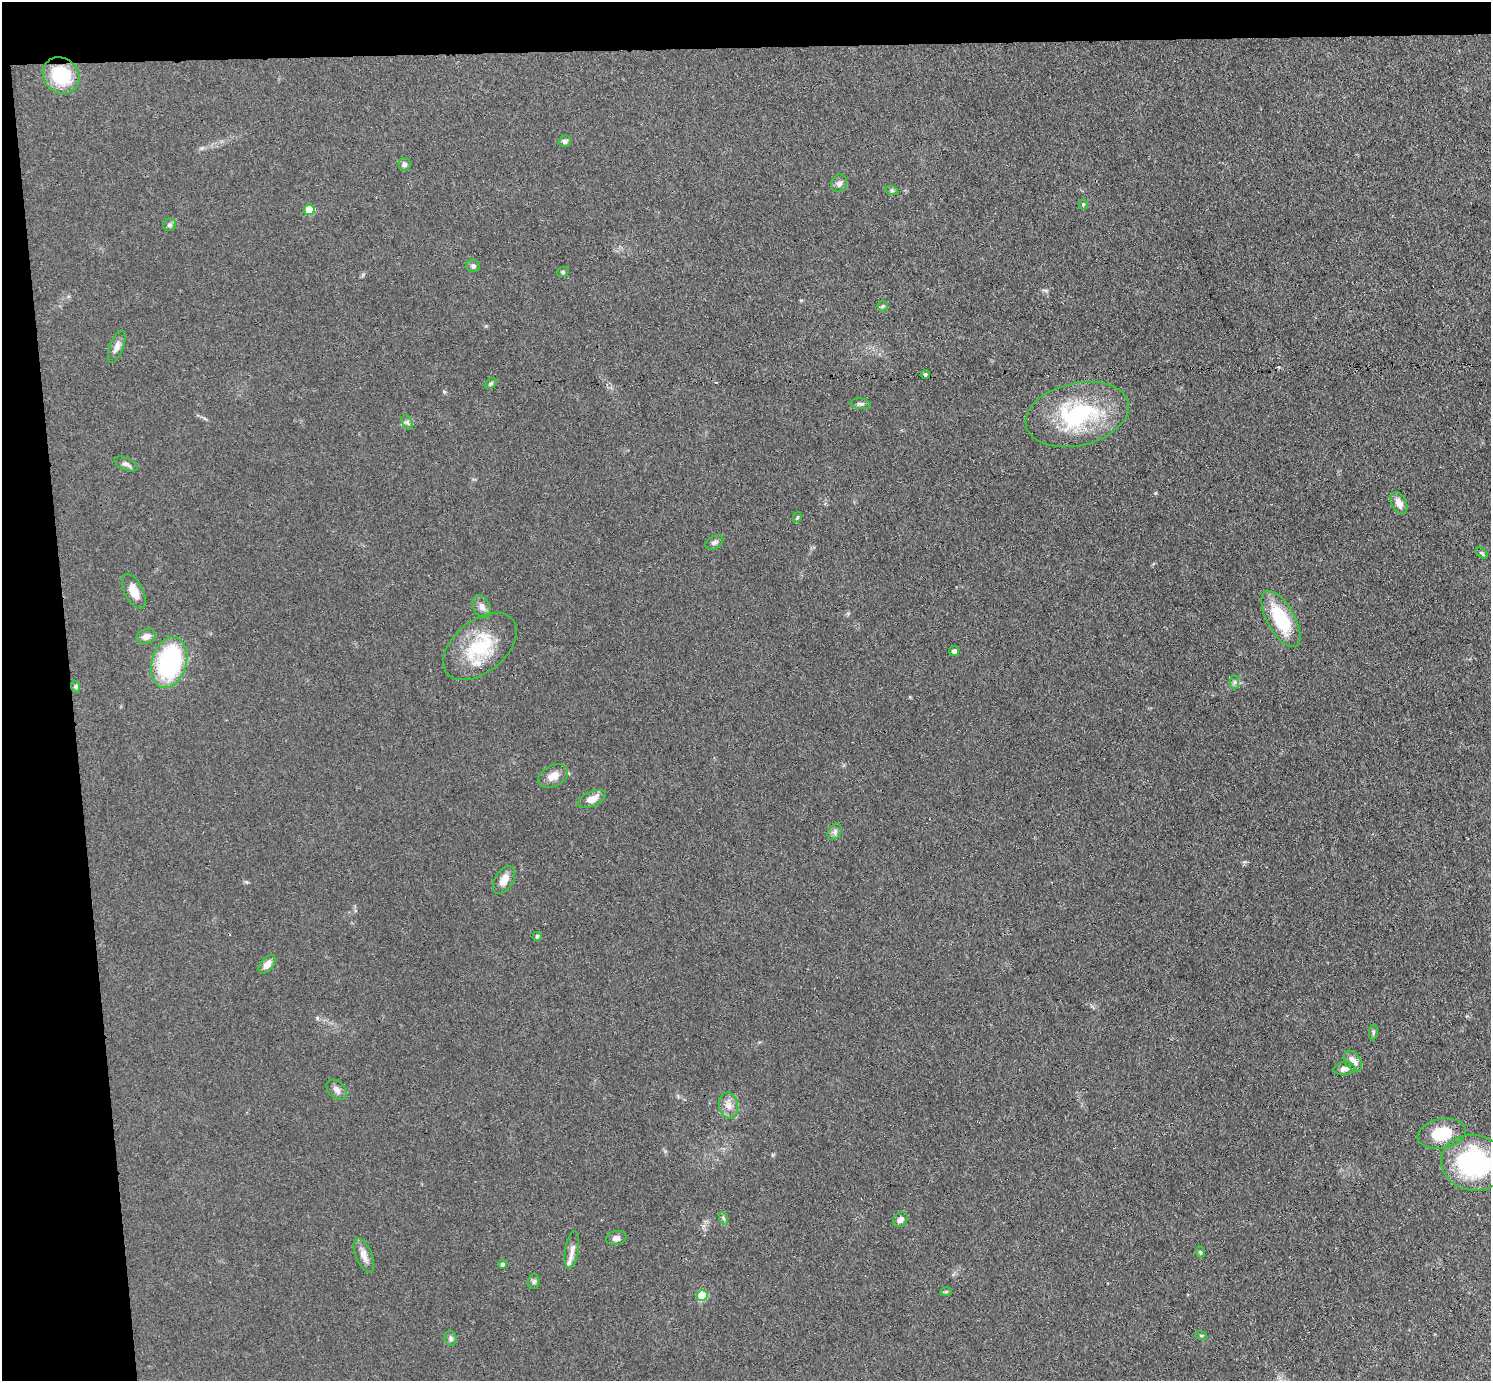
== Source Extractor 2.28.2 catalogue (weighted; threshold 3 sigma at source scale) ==
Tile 1 of 3 x 3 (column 1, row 1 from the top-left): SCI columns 57-1545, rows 2890-4268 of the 4579 x 4505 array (HDU 1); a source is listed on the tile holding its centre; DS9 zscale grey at full resolution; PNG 1493 x 1383 px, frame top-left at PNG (2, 2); each listed source drawn as its Kron ellipse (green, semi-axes under 4 px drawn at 4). Shown black and unused: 8% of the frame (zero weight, under 3 of 4 exposures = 5% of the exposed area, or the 3 px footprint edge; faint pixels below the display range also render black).
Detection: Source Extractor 2.28.2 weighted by HDU 2 'WHT'; one run over the whole footprint, this tile lists its part. Background 0.0693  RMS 0.0067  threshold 0.0303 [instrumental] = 3 sigma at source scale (4.5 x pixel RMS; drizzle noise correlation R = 1.50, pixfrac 1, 0.05/0.05 arcsec/px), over >= 5 px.
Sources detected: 59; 1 cosmic-ray / hot-pixel residue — neither listed nor drawn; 2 inside a brighter listed object's ellipse — not listed separately; the other 56 listed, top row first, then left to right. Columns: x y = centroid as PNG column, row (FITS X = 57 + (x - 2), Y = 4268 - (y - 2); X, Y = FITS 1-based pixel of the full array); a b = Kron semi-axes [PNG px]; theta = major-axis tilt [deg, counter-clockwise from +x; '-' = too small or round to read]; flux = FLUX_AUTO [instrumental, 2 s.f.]
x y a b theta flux
61 75 19 17 -43 33
565 141 6 5 - 2
404 164 6 6 - 2
839 183 9 7 60 2.6
892 191 6 4 -19 1
1083 204 5 4 - 0.88
309 210 5 5 - 19
169 225 6 6 - 1.7
473 266 7 6 - 1.8
563 272 6 5 - 1.1
883 306 5 5 - 1
117 347 17 6 69 4
925 375 5 3 - 10
491 384 6 4 34 1.1
861 404 10 5 -5 1.6
1077 414 52 31 13 69
407 422 8 4 -59 1.5
126 464 12 6 -24 2.5
1399 503 12 7 -62 5.8
797 517 5 4 - 0.84
714 542 10 6 32 1.8
1482 553 7 4 -44 1.1
134 591 19 9 -63 8.2
482 607 12 8 -62 3.7
1281 619 31 13 -61 37
146 636 10 7 18 3.8
480 647 42 26 39 39
954 651 5 5 - 2.5
169 662 26 17 73 81
1235 682 7 4 89 1.5
76 687 6 4 -72 1
553 776 16 10 28 6.6
592 799 15 7 24 6.9
835 832 9 6 58 2.2
504 880 15 9 58 6.4
537 936 4 4 - 1.3
267 964 11 6 50 5
1373 1032 8 4 82 1.2
1353 1061 11 7 -54 5.2
1344 1069 11 6 6 3.1
337 1090 12 8 -44 3.3
728 1105 13 9 -79 5.4
1442 1134 25 14 11 22
1474 1163 33 28 -10 91
723 1218 6 4 -71 1.2
900 1220 8 6 50 3
616 1238 10 7 9 2.6
572 1250 19 6 81 4.2
1200 1252 6 3 -71 0.81
364 1255 18 8 -68 5.4
502 1264 4 4 - 2
534 1282 7 5 89 1.4
946 1291 6 4 2 0.92
702 1296 5 5 - 26
1201 1335 6 4 -19 0.76
451 1338 7 6 - 1.6
Isophote crosses this tile's border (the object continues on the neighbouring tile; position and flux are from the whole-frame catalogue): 1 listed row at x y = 1474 1163